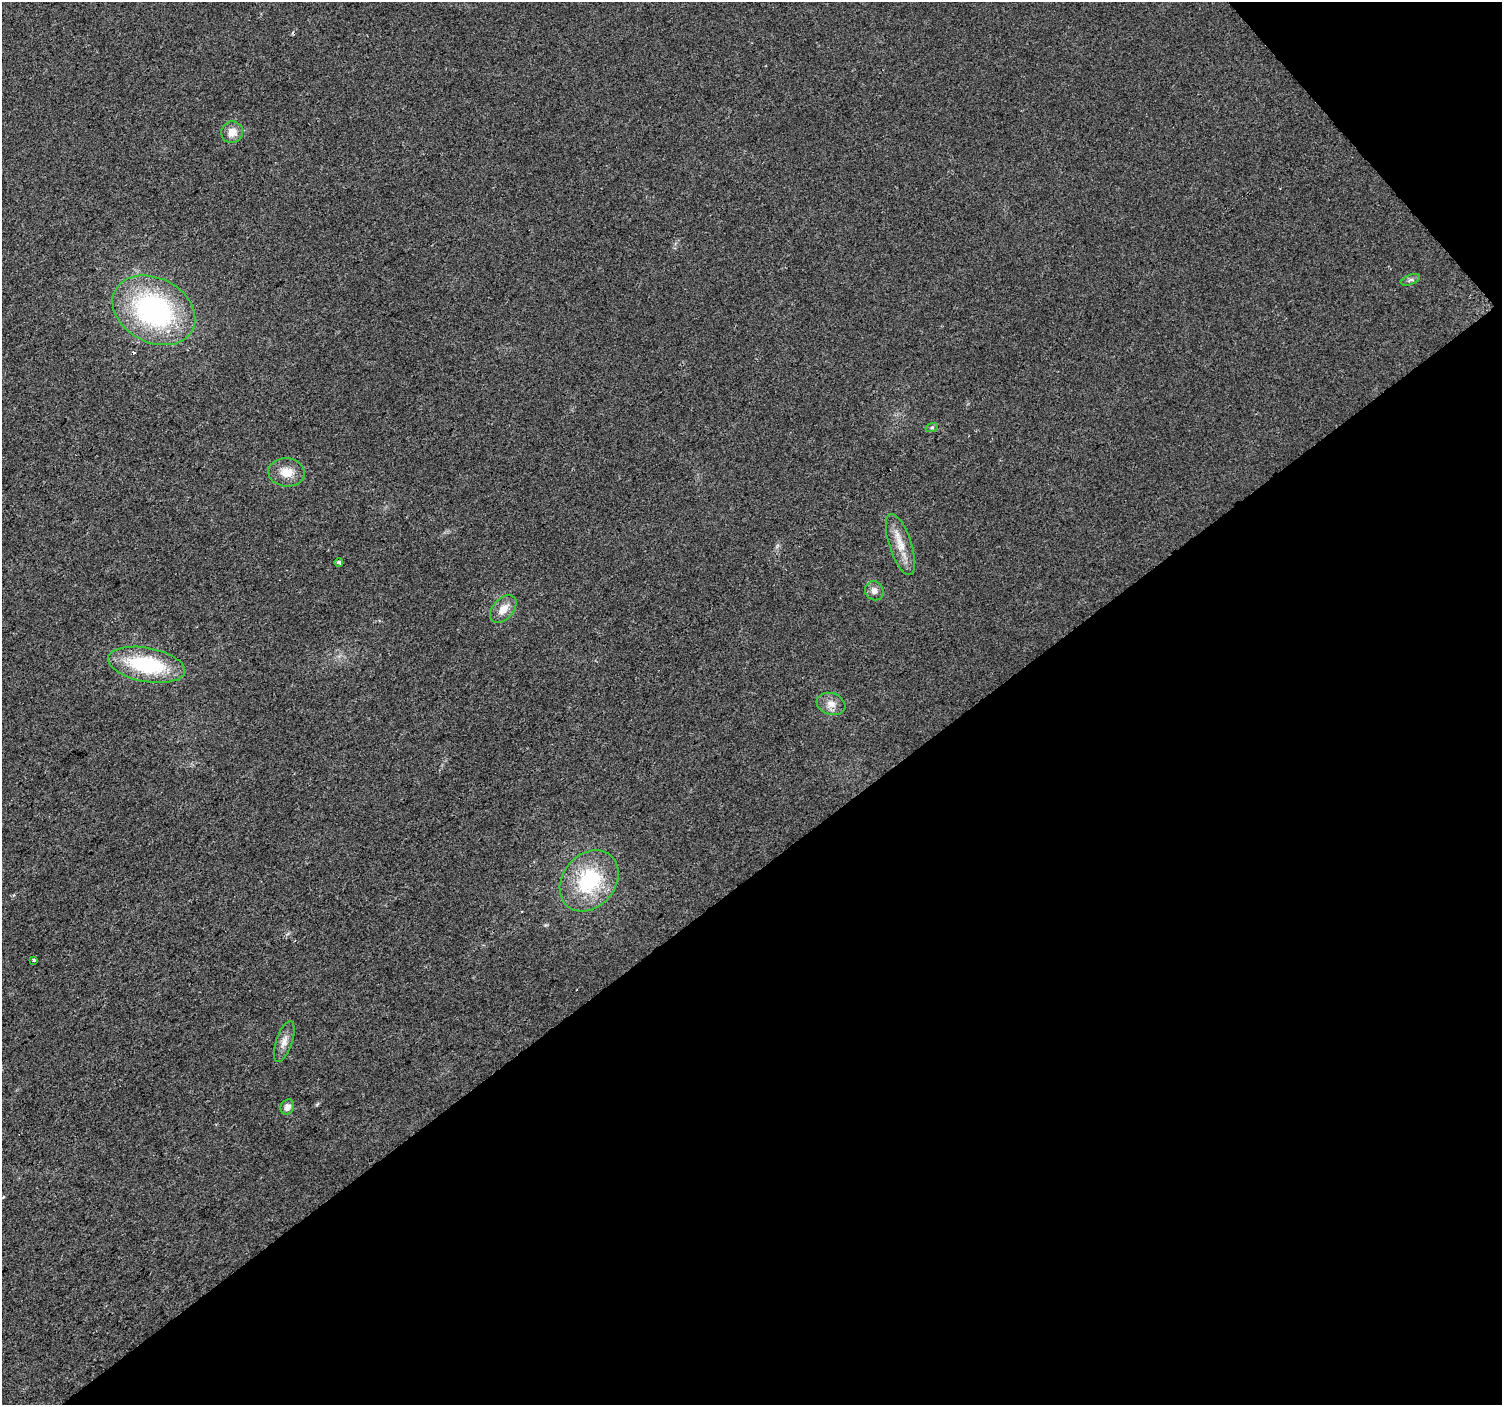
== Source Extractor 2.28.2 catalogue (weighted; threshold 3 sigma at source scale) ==
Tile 12 of 4 x 4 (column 4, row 3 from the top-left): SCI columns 4505-6004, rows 1609-3011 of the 6004 x 5959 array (HDU 1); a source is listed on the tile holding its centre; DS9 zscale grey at full resolution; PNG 1504 x 1407 px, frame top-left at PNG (2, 2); each listed source drawn as its Kron ellipse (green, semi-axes under 4 px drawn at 4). Shown black and unused: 40% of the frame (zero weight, under 2 of 3 exposures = <1% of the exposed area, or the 3 px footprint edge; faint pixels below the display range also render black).
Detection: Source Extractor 2.28.2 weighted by HDU 2 'WHT'; one run over the whole footprint, this tile lists its part. Background 0.023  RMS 0.0061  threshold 0.0276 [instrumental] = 3 sigma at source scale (4.5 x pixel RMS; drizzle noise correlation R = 1.50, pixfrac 1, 0.0396/0.0396 arcsec/px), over >= 5 px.
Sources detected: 16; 1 cosmic-ray / hot-pixel residue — neither listed nor drawn; the other 15 listed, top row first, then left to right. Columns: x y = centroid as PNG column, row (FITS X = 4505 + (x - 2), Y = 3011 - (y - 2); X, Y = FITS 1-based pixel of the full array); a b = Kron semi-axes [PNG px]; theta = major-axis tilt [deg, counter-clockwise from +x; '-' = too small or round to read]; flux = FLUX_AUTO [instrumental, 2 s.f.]
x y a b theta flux
232 132 11 11 - 5.9
1411 280 10 5 21 1.7
154 310 43 32 -27 110
932 427 6 4 19 0.93
286 472 18 14 -4 9
900 544 32 11 -72 11
339 562 4 4 - 1.5
874 591 10 9 - 3.4
503 609 16 10 47 7
147 665 39 17 -10 50
831 704 14 11 -18 5.6
589 881 33 26 50 46
34 960 3 3 - 2.6
284 1041 22 8 71 4.8
287 1107 8 6 61 3.5